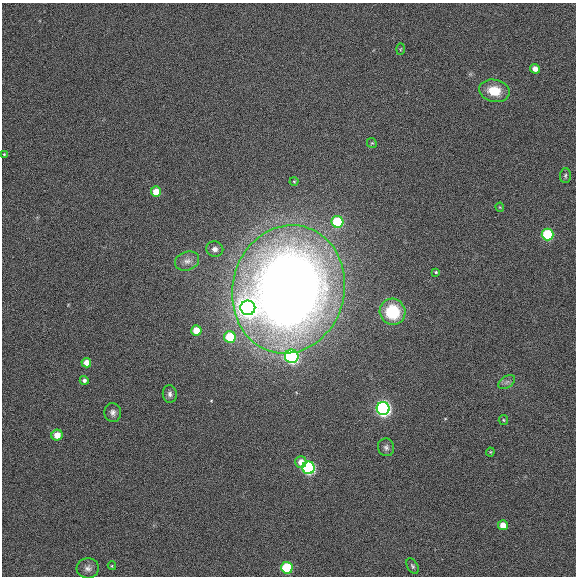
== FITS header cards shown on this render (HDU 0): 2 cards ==
NAXIS1  =                  574
NAXIS2  =                  574

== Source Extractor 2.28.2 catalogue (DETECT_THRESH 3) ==
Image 574 x 574 px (HDU 0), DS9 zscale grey, 1 PNG px = 1 image px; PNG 578 x 578 px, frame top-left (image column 1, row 574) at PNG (2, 3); each listed source drawn as its Kron ellipse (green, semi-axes under 4 px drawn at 4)
Background 0.00174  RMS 0.031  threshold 0.0935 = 3 sigma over >= 5 px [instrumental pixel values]
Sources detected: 37; all 37 listed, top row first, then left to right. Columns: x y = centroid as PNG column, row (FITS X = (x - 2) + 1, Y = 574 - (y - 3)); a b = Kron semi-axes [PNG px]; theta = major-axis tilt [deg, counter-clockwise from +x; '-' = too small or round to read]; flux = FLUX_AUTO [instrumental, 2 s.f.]
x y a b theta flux
400 49 6 4 87 2.6
535 69 5 4 - 17
494 91 15 11 -11 49
372 143 5 4 - 2.4
4 154 4 3 - 2
565 175 7 5 88 4.4
294 181 4 4 - 2
156 192 5 5 - 39
500 207 4 4 - 2
337 222 6 6 - 140
548 235 6 6 - 170
215 249 8 7 - 8.7
187 261 12 9 19 15
436 272 4 3 - 2.5
288 289 64 56 76 3000
248 308 7 7 - 1400
392 312 13 12 - 99
196 330 5 5 - 39
230 337 6 6 - 100
292 356 7 6 - 440
86 363 5 5 - 25
84 380 4 4 - 6
507 382 9 6 36 7.2
170 394 9 7 -83 7.7
383 408 6 6 - 710
113 412 9 8 - 9.3
503 420 5 4 - 2.5
57 435 6 5 - 27
386 447 9 8 - 7
490 452 4 4 - 2.1
301 462 6 5 - 19
309 468 6 6 - 390
503 525 5 5 - 26
112 566 4 4 - 1.8
412 566 8 5 -60 4.3
88 568 11 10 - 11
287 568 6 5 - 150